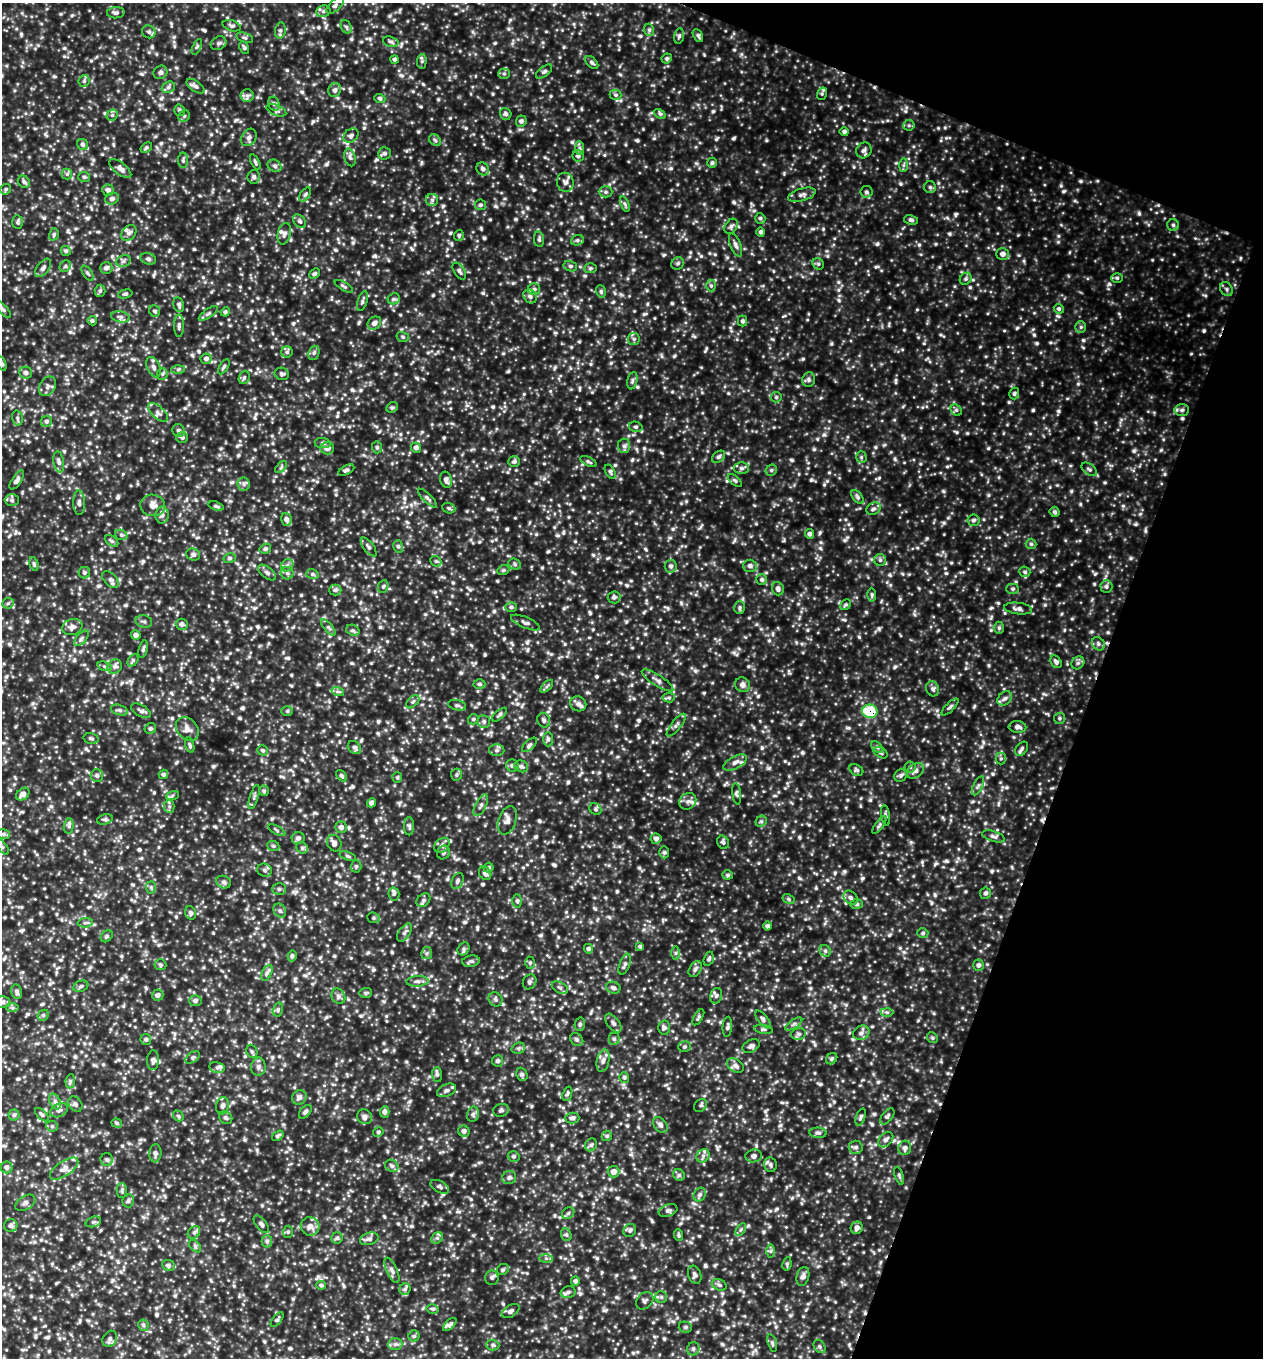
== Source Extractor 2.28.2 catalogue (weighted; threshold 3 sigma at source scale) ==
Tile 8 of 4 x 4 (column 4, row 2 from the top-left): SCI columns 4081-5341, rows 2748-4103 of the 5509 x 5495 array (HDU 1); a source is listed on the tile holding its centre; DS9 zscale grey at full resolution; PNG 1265 x 1360 px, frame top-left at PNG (2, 3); each listed source drawn as its Kron ellipse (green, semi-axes under 4 px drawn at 4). Shown black and unused: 18% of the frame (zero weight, under 3 of 4 exposures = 4% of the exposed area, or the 3 px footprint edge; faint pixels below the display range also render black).
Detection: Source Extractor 2.28.2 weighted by HDU 2 'WHT'; one run over the whole footprint, this tile lists its part. Background 2.3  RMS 0.49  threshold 2.22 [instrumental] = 3 sigma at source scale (4.5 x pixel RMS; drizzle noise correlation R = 1.50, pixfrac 1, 0.05/0.05 arcsec/px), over >= 5 px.
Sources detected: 1384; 3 cosmic-ray / hot-pixel residue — neither listed nor drawn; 28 inside a brighter listed object's ellipse — not listed separately; of the other 1353, all 500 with FLUX_AUTO >= 86.4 (the completeness limit of this list) listed and drawn (853 fainter detections not listed), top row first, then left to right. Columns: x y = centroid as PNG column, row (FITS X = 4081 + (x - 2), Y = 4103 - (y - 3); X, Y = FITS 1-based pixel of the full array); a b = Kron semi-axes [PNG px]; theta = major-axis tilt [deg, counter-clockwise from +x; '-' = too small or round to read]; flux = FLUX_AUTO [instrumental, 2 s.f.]
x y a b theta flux
335 5 10 5 43 140
323 11 7 5 21 150
116 13 9 5 5 140
232 26 9 5 -17 120
346 27 7 5 -60 96
280 30 8 5 80 130
649 30 6 5 - 100
149 32 7 6 - 130
698 35 7 4 -63 96
679 36 8 5 79 95
245 38 9 4 -18 100
391 42 8 5 -17 120
219 43 8 6 30 130
197 47 8 4 66 89
244 48 6 4 -63 88
667 58 5 4 - 93
395 59 4 4 - 130
422 61 7 5 85 95
592 63 8 5 -45 110
544 71 9 5 37 110
160 72 7 6 - 130
504 74 5 5 - 87
84 81 6 5 - 96
196 86 10 5 -35 150
168 87 7 5 23 140
335 90 7 6 - 180
822 94 6 5 - 90
247 95 6 6 - 160
616 95 6 5 - 100
380 98 5 4 - 110
274 104 7 5 -75 110
179 110 6 5 - 93
276 110 10 5 -23 120
506 114 6 5 - 110
660 114 6 4 -32 90
112 115 6 5 - 91
184 116 6 5 - 89
521 121 5 5 - 130
909 125 6 5 - 87
844 132 5 4 - 130
351 136 8 6 41 150
249 137 9 7 57 180
435 140 7 5 -44 98
83 144 6 5 - 130
146 148 6 4 36 94
580 148 7 4 -88 100
864 150 8 7 - 180
385 153 6 6 - 110
578 156 6 5 - 130
350 157 9 5 -75 140
183 160 8 5 -90 100
255 162 8 4 -65 93
712 163 5 5 - 110
903 165 7 4 89 92
275 166 7 5 -31 130
120 169 13 6 -38 250
483 169 7 6 - 140
67 174 5 5 - 91
84 177 6 5 - 88
254 177 7 6 - 140
24 182 6 5 - 110
565 182 9 8 - 220
930 187 6 6 - 110
6 189 5 5 - 91
108 190 6 5 - 180
606 192 7 5 0 130
866 192 6 6 - 120
305 194 8 4 53 100
802 195 14 6 16 210
112 199 7 5 25 160
432 200 6 6 - 140
625 204 8 4 -67 94
480 205 5 5 - 99
760 218 5 5 - 90
911 220 7 5 -9 120
300 221 8 5 -48 120
18 222 7 5 -84 92
1173 225 6 6 - 110
731 226 8 6 56 130
761 232 5 4 - 130
129 233 9 6 45 160
54 234 6 4 73 97
284 234 11 6 78 200
459 235 5 5 - 92
539 239 8 5 -81 100
577 240 6 5 - 98
736 245 12 5 -68 170
66 251 5 4 - 110
1003 254 6 6 - 220
148 259 8 5 -20 130
123 261 7 6 - 130
678 263 6 6 - 100
818 264 6 5 - 88
65 266 6 5 - 88
570 266 7 5 -15 110
43 268 10 6 52 180
106 268 6 6 - 170
590 268 6 5 - 93
459 271 9 5 -58 140
88 273 9 4 -56 95
315 273 6 4 42 95
1117 278 5 5 - 92
966 279 6 5 - 99
344 286 10 4 -31 90
711 286 6 5 - 90
534 289 6 6 - 120
1226 289 7 6 - 120
100 291 6 5 - 100
601 291 6 5 - 87
125 294 7 4 14 88
530 296 7 6 - 140
394 299 6 5 - 94
362 301 10 4 74 120
179 305 7 5 -76 140
3 309 10 4 -48 110
1059 309 5 4 - 100
154 311 6 5 - 99
225 312 5 4 - 100
208 313 11 4 35 120
120 317 9 5 -10 150
92 321 4 4 - 92
742 321 5 4 - 110
374 323 7 6 - 200
179 326 11 5 90 150
1081 327 5 5 - 92
403 337 6 5 - 88
634 339 6 5 - 110
287 352 5 5 - 110
314 353 7 5 70 120
206 359 5 5 - 160
2 364 7 4 -71 87
154 367 11 6 -68 200
224 367 8 3 56 93
178 369 7 4 2 93
26 373 6 6 - 150
162 374 6 5 - 98
282 374 7 6 - 99
244 377 7 5 68 90
809 380 7 6 - 130
632 381 9 5 77 110
47 386 10 7 56 200
1014 394 6 5 - 99
776 397 5 5 - 86
392 407 6 5 - 88
956 410 6 5 - 90
1182 410 7 6 - 130
158 412 12 6 -43 200
17 418 7 5 -76 110
46 421 6 5 - 130
636 427 7 5 -14 98
179 431 6 6 - 150
182 437 6 5 - 130
323 443 8 5 -7 120
624 446 7 6 - 140
377 447 6 5 - 86
327 448 7 6 - 250
416 448 5 5 - 170
718 457 7 5 38 110
861 457 5 5 - 89
514 461 6 5 - 120
588 461 9 3 -26 90
59 462 11 5 -81 160
281 467 7 4 47 91
741 468 7 6 - 140
1089 469 9 5 -37 110
346 470 8 4 26 110
771 470 6 5 - 88
610 472 8 4 -60 100
17 480 11 4 56 160
446 480 8 5 -73 180
735 481 8 4 -42 96
244 484 6 6 - 130
857 497 8 5 -53 120
427 498 12 4 -44 140
12 500 7 6 - 120
79 503 12 5 -89 170
153 505 12 11 - 360
216 506 8 3 -18 89
449 508 7 5 -21 88
873 509 7 5 32 130
1054 512 5 5 - 110
162 515 8 6 89 180
286 519 6 5 - 190
973 520 6 6 - 130
810 534 5 4 - 150
121 535 6 5 - 98
112 541 7 4 -35 92
1031 544 5 5 - 93
398 546 6 5 - 110
369 547 11 5 -53 150
265 549 6 5 - 95
193 554 7 6 - 150
230 558 6 5 - 97
880 560 6 6 - 120
436 561 6 5 - 87
34 564 7 4 -74 95
515 564 6 5 - 100
287 565 6 5 - 130
671 566 6 6 - 140
750 566 7 6 - 170
503 570 6 4 21 88
1025 572 5 5 - 93
84 573 5 5 - 92
267 573 10 5 -38 160
287 573 6 6 - 120
312 574 6 5 - 94
110 579 10 6 -46 170
762 580 5 5 - 110
383 586 6 5 - 88
1106 587 6 6 - 110
778 589 7 6 - 190
1013 589 6 5 - 87
335 590 6 5 - 110
872 595 7 4 -87 88
614 597 6 6 - 130
8 603 6 5 - 87
846 605 6 5 - 87
511 607 6 4 0 100
740 608 6 5 - 98
1018 609 14 5 -7 210
144 621 8 6 -14 120
525 622 15 5 -23 170
182 624 6 5 - 160
72 627 10 8 18 220
328 627 10 4 -49 130
999 628 6 5 - 98
353 630 7 5 -20 100
136 635 5 4 - 190
81 638 9 5 49 130
1098 644 7 6 - 130
143 649 9 4 76 110
133 660 7 4 54 91
1056 662 7 5 -56 150
1078 663 7 6 - 120
105 666 7 4 -19 95
115 666 7 7 - 160
657 680 18 5 -32 220
479 684 6 4 -2 110
743 685 8 7 - 200
547 686 8 4 45 91
933 689 8 6 -65 140
338 692 6 4 -18 96
669 698 6 4 6 91
1005 698 8 6 42 160
413 702 8 5 45 110
578 704 8 7 - 180
457 705 9 5 -12 120
950 707 11 3 45 100
119 710 9 5 -16 120
141 711 11 5 -30 170
287 711 6 5 - 87
870 711 8 6 -10 2700
500 715 9 4 40 110
1059 718 5 5 - 88
473 719 5 5 - 89
544 720 7 6 - 130
484 722 6 6 - 140
676 725 14 5 52 160
1017 727 9 6 -4 170
150 729 6 5 - 99
187 729 13 10 -47 320
91 738 7 5 -16 100
548 739 7 5 -89 110
190 745 8 4 -75 87
529 745 9 4 43 110
354 747 7 5 -42 120
877 747 7 4 -45 99
1022 749 8 5 52 120
263 750 5 5 - 88
497 750 8 6 0 130
881 753 7 5 -31 100
1001 759 6 5 - 89
735 762 13 6 27 210
512 766 6 6 - 140
521 766 7 5 -24 130
910 767 5 5 - 95
856 770 7 5 -31 93
916 771 9 6 37 200
163 774 5 4 - 110
457 775 6 5 - 90
901 775 7 6 - 110
97 776 6 6 - 130
341 776 6 4 -50 95
397 778 5 5 - 89
978 786 10 4 64 130
264 791 5 4 - 91
23 794 7 5 41 230
737 794 11 4 -82 100
172 795 7 4 20 90
254 797 12 4 72 130
688 801 9 7 43 220
372 803 4 4 - 180
481 805 12 5 62 160
169 806 6 5 - 100
596 809 6 5 - 100
886 815 10 4 -80 100
105 819 8 5 17 100
507 820 15 8 70 270
761 821 6 5 - 95
879 825 10 4 54 98
69 826 7 5 84 110
409 826 9 5 -90 110
341 827 6 5 - 190
277 830 9 3 -30 87
4 834 6 5 - 97
993 836 12 5 -18 140
298 838 6 6 - 160
656 839 5 5 - 180
723 842 7 5 -57 110
334 843 8 7 - 210
442 845 9 6 43 160
2 846 10 4 -51 100
273 846 6 5 - 90
302 848 6 5 - 96
443 852 7 6 - 130
664 852 6 5 - 86
348 856 8 4 -20 94
356 866 6 5 - 89
488 868 5 5 - 100
265 870 7 6 - 150
485 873 7 6 - 160
728 875 5 4 - 87
457 881 8 5 67 140
224 882 7 6 - 140
151 888 6 5 - 90
279 889 7 6 - 100
986 893 5 5 - 110
394 894 6 5 - 100
851 898 8 6 -47 140
788 899 6 4 -29 89
423 900 8 5 43 120
517 901 6 4 89 91
857 904 6 5 - 110
280 911 7 6 - 130
190 913 7 5 -73 110
373 918 6 5 - 110
85 923 7 5 4 110
768 926 4 4 - 130
404 933 10 5 55 140
923 933 5 4 - 93
107 936 7 5 46 88
640 946 4 3 - 98
464 949 7 5 56 110
588 949 5 4 - 110
825 951 6 5 - 100
427 953 6 5 - 95
676 953 6 4 90 90
292 956 5 4 - 100
709 959 7 5 72 110
471 961 9 5 9 110
530 963 6 5 - 92
625 964 11 5 68 150
160 965 6 5 - 91
978 965 5 5 - 130
695 969 8 5 58 150
267 973 8 4 65 130
417 981 11 5 3 170
530 982 8 6 60 110
81 986 8 5 22 110
560 988 9 5 -30 130
613 988 7 6 - 130
17 992 7 5 -75 130
366 993 6 5 - 100
158 995 5 5 - 170
338 996 8 6 -62 150
716 996 8 6 74 140
495 999 7 6 - 130
195 1001 6 5 - 140
3 1002 7 6 - 140
12 1008 6 4 0 90
278 1009 7 5 75 97
887 1012 6 4 -2 94
43 1015 6 5 - 96
698 1017 9 4 59 100
763 1019 11 4 -52 140
613 1023 11 6 -52 190
580 1024 7 5 77 100
794 1024 10 4 34 110
727 1027 10 4 85 120
664 1028 7 6 - 140
763 1029 9 4 -10 99
861 1033 8 7 - 190
798 1034 7 5 14 120
932 1038 6 5 - 88
146 1039 5 5 - 100
614 1039 6 5 - 120
577 1040 7 5 -42 110
751 1046 9 6 25 160
685 1047 6 5 - 90
518 1048 7 5 20 110
252 1051 7 5 -68 100
192 1057 8 5 37 99
832 1059 6 5 - 98
153 1060 10 6 87 160
498 1061 5 5 - 110
603 1061 11 6 77 220
735 1066 9 6 -33 190
258 1067 9 7 85 190
217 1068 7 5 -11 140
522 1074 7 5 -67 100
437 1075 7 5 -89 110
624 1077 5 5 - 94
70 1081 7 5 83 110
446 1090 10 6 23 180
567 1094 7 4 70 88
299 1097 7 7 - 190
55 1101 8 5 -63 150
75 1104 8 6 -52 140
700 1105 7 5 46 92
222 1106 9 6 78 140
59 1110 9 6 25 160
501 1110 8 6 13 120
305 1112 8 5 51 120
385 1112 6 4 88 160
473 1114 8 5 77 120
14 1115 5 5 - 100
42 1115 8 4 -44 110
178 1116 6 4 -48 87
887 1116 9 5 51 110
364 1117 8 7 - 200
861 1117 9 4 70 110
226 1118 7 6 - 110
572 1118 7 5 1 140
117 1123 5 4 - 91
660 1125 9 6 -52 180
52 1126 6 5 - 100
464 1131 6 5 - 150
378 1132 5 4 - 89
818 1133 9 5 -4 120
278 1136 6 3 37 97
607 1136 5 5 - 100
886 1140 9 6 46 190
591 1145 7 6 - 120
856 1147 7 6 - 140
905 1148 7 6 - 170
155 1153 9 6 86 170
514 1156 6 5 - 97
703 1156 7 6 - 150
753 1156 8 6 8 180
107 1159 6 6 - 120
770 1165 7 6 - 130
392 1166 7 5 -32 130
7 1167 6 6 - 140
64 1169 16 7 34 310
613 1172 6 5 - 300
679 1175 6 5 - 100
899 1176 9 4 -73 89
509 1178 7 6 - 130
440 1187 10 5 -27 130
122 1191 7 5 -90 96
700 1194 7 6 - 130
128 1201 6 5 - 110
25 1203 11 6 31 200
668 1210 9 6 19 150
568 1213 7 5 42 110
93 1222 8 5 18 98
261 1224 10 5 -52 130
11 1225 6 6 - 140
310 1226 9 9 - 330
857 1228 6 6 - 200
741 1229 7 4 58 99
630 1230 7 6 - 110
194 1232 7 5 49 120
288 1232 6 5 - 92
566 1235 6 5 - 90
679 1235 6 4 -88 89
337 1238 5 5 - 94
437 1238 6 5 - 110
369 1239 9 6 16 200
267 1241 6 5 - 130
195 1246 7 4 -47 99
771 1251 6 4 90 94
546 1258 7 4 0 100
787 1264 7 4 82 91
168 1265 6 5 - 120
392 1270 13 5 -65 190
503 1270 6 5 - 95
695 1275 9 6 -72 160
803 1276 9 6 76 190
492 1278 7 7 - 130
575 1281 4 4 - 120
321 1285 5 4 - 110
719 1285 7 5 -22 110
405 1289 6 5 - 100
568 1292 7 5 15 140
661 1297 6 6 - 110
645 1301 10 7 46 150
433 1309 6 4 -13 93
511 1311 10 5 33 160
277 1320 8 4 52 100
143 1325 6 5 - 110
450 1325 8 4 45 120
685 1327 7 5 -15 100
414 1336 5 5 - 88
110 1339 8 7 - 160
772 1343 9 4 -72 97
395 1344 7 6 - 150
493 1345 6 5 - 97
820 1346 7 5 -56 100
693 1349 7 6 - 130
Overlapping masked pixels (flux is a lower limit): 1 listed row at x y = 870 711
Isophote crosses this tile's border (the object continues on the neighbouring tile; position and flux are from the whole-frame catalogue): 4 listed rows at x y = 3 309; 2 364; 2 846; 3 1002
Unlisted compact peaks at least as high as the median listed source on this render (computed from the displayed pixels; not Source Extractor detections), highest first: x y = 983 742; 911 842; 374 182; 1034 601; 588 255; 410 592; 686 501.